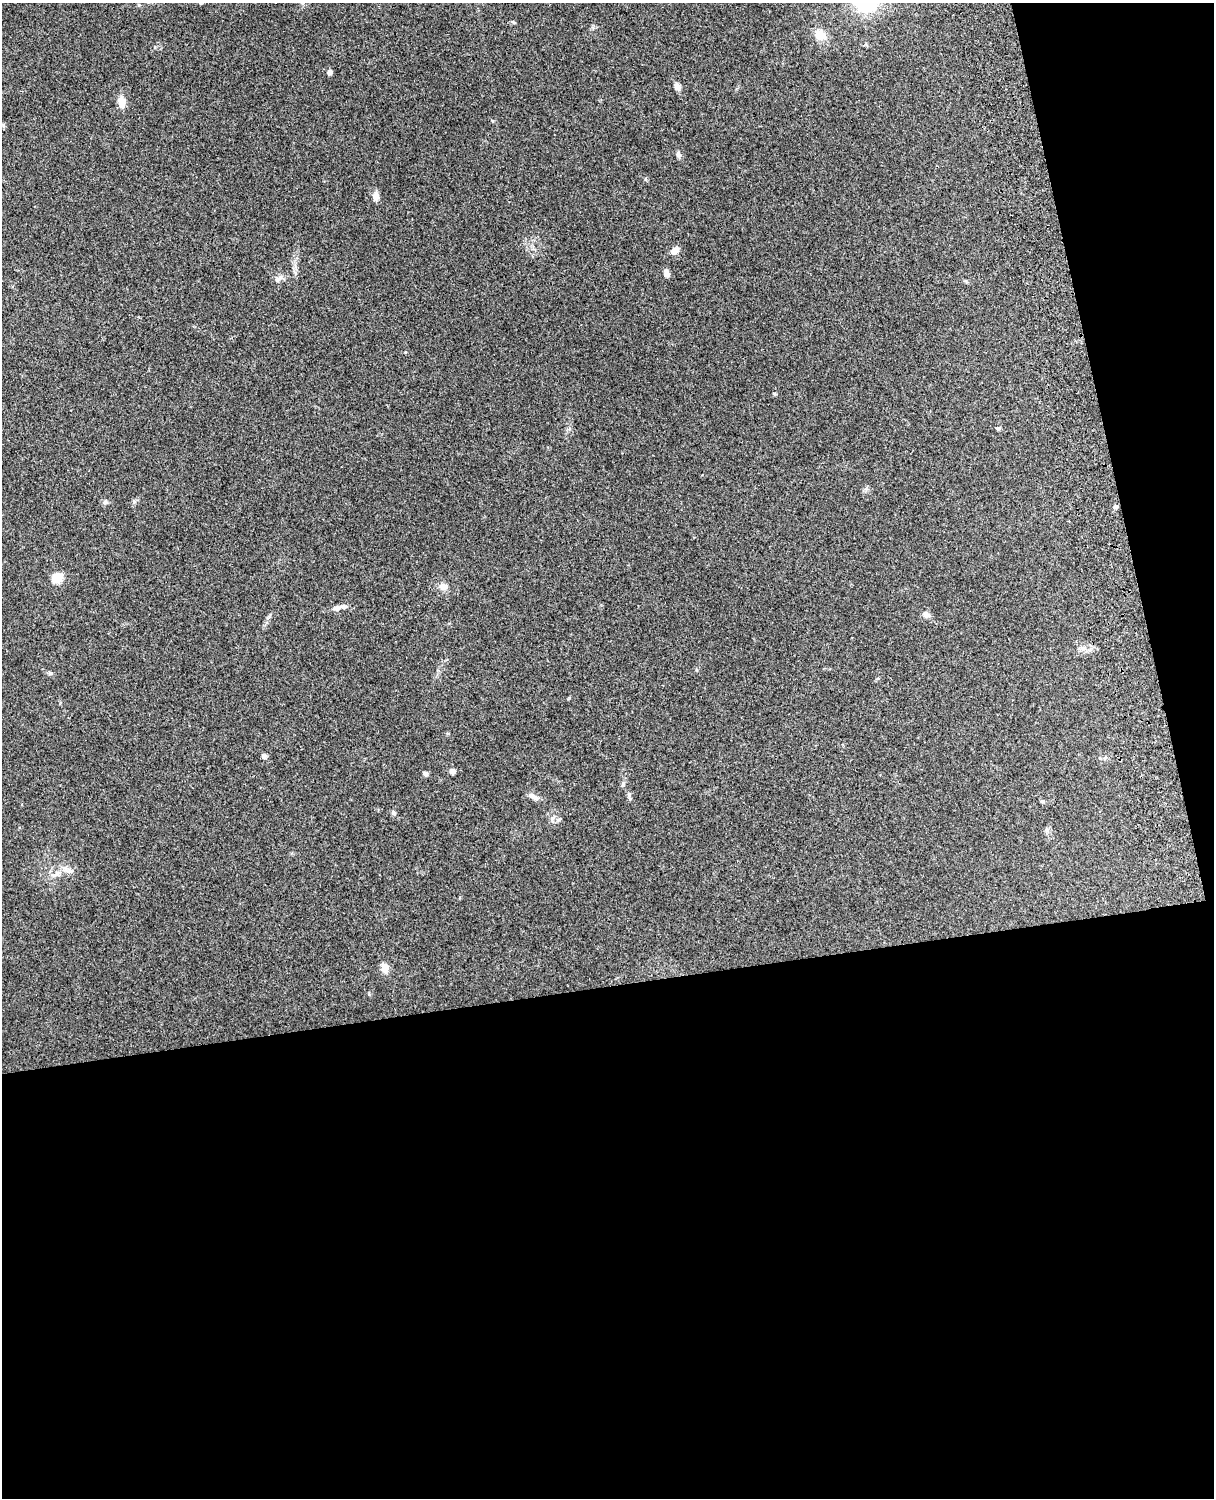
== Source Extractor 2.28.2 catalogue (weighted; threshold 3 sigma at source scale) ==
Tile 12 of 4 x 3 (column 4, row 3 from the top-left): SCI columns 3757-4968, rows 164-1659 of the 5089 x 4927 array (HDU 1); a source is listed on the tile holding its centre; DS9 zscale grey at full resolution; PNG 1216 x 1500 px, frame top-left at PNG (2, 3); no overlay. Shown black and unused: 39% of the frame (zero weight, under 3 of 4 exposures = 6% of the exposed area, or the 3 px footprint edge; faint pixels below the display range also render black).
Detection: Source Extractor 2.28.2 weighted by HDU 2 'WHT'; one run over the whole footprint, this tile lists its part. Background 0.277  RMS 0.0092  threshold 0.0412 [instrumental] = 3 sigma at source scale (4.5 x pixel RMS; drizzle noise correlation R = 1.50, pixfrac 1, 0.05/0.05 arcsec/px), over >= 5 px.
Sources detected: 29; all 29 listed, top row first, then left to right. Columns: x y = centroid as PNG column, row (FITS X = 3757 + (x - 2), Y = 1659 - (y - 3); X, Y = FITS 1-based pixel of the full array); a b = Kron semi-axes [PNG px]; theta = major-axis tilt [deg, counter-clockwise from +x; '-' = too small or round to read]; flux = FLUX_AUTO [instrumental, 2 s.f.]
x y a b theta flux
820 35 12 10 -45 12
330 72 5 4 - 3.9
677 87 9 6 -57 4
121 102 15 8 -84 7.7
678 154 9 6 -64 2.2
376 196 13 7 -84 4.3
675 250 9 7 37 5.9
666 273 9 6 -64 3.6
278 279 12 5 18 3.1
405 352 3 3 - 0.67
774 394 5 4 - 1.2
998 428 5 5 - 1.4
105 502 7 5 -13 2
1115 507 6 5 - 1.7
57 578 8 6 30 23
443 587 10 8 -17 5.7
336 608 14 6 8 4.1
926 615 10 7 -40 3.7
50 673 6 4 43 1.2
264 756 6 5 - 2.3
452 771 6 6 - 3.4
425 774 5 5 - 2.9
623 784 8 5 63 1.8
534 797 15 6 -30 4.6
393 813 6 5 - 1.7
1047 830 7 4 72 1.6
70 871 7 4 -18 2.1
57 874 11 5 45 3.8
385 968 11 8 -73 7.1
Unlisted compact peaks at least as high as the median listed source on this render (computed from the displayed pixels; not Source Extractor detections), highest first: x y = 629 795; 369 994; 645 179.